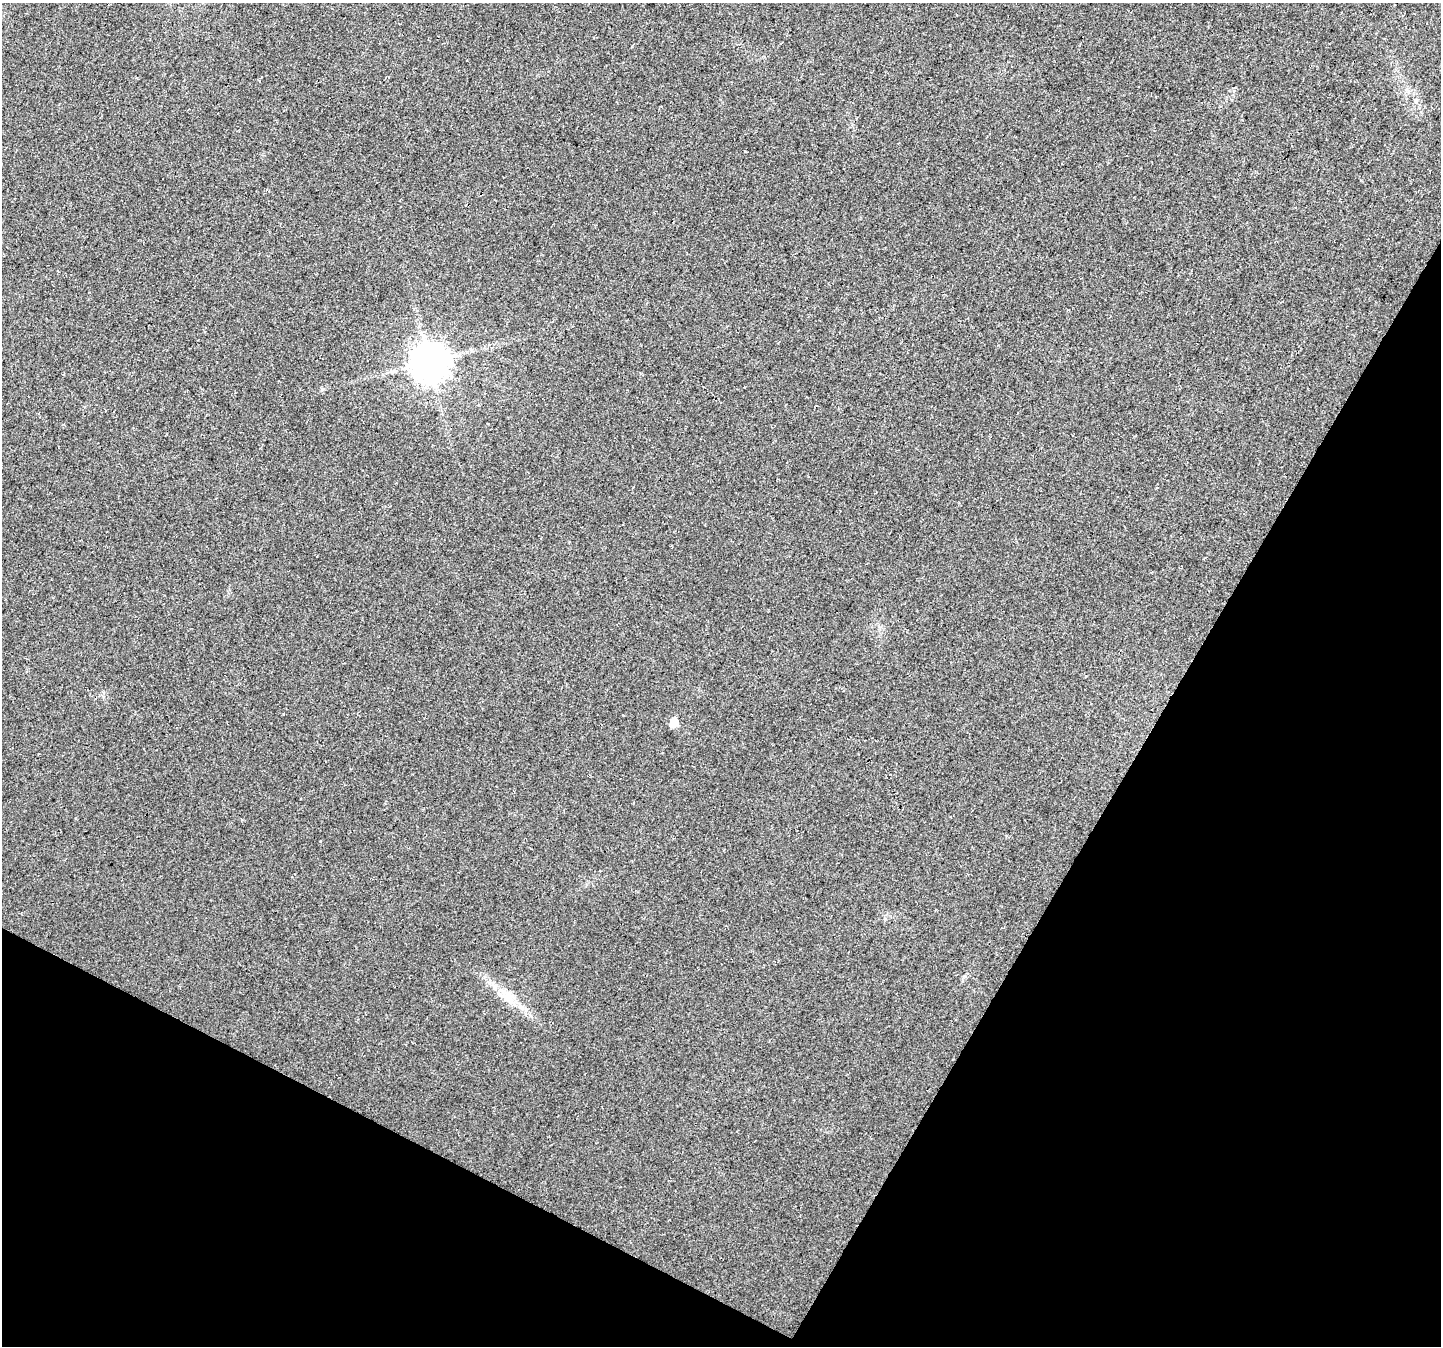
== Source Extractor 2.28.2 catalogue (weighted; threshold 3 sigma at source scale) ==
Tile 15 of 4 x 4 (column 3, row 4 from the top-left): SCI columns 2909-4347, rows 253-1596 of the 5830 x 5942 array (HDU 1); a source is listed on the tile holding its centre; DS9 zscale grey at full resolution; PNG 1443 x 1348 px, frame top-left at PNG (2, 3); no overlay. Shown black and unused: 27% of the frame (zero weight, under 3 of 4 exposures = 5% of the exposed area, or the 3 px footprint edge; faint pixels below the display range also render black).
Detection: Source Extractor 2.28.2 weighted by HDU 2 'WHT'; one run over the whole footprint, this tile lists its part. Background 0.023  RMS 0.0072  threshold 0.0325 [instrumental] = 3 sigma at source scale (4.5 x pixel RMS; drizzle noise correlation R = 1.50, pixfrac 1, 0.0396/0.0396 arcsec/px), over >= 5 px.
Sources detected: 5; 1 cosmic-ray / hot-pixel residue — not listed; the other 4 listed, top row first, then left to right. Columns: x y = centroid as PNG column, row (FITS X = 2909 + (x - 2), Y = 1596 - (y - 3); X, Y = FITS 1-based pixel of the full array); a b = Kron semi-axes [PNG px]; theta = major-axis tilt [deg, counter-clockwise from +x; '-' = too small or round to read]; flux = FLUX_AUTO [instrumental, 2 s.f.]
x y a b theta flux
429 362 11 11 - 1400
323 389 6 5 - 1.3
674 723 6 6 - 15
507 997 27 12 -49 14